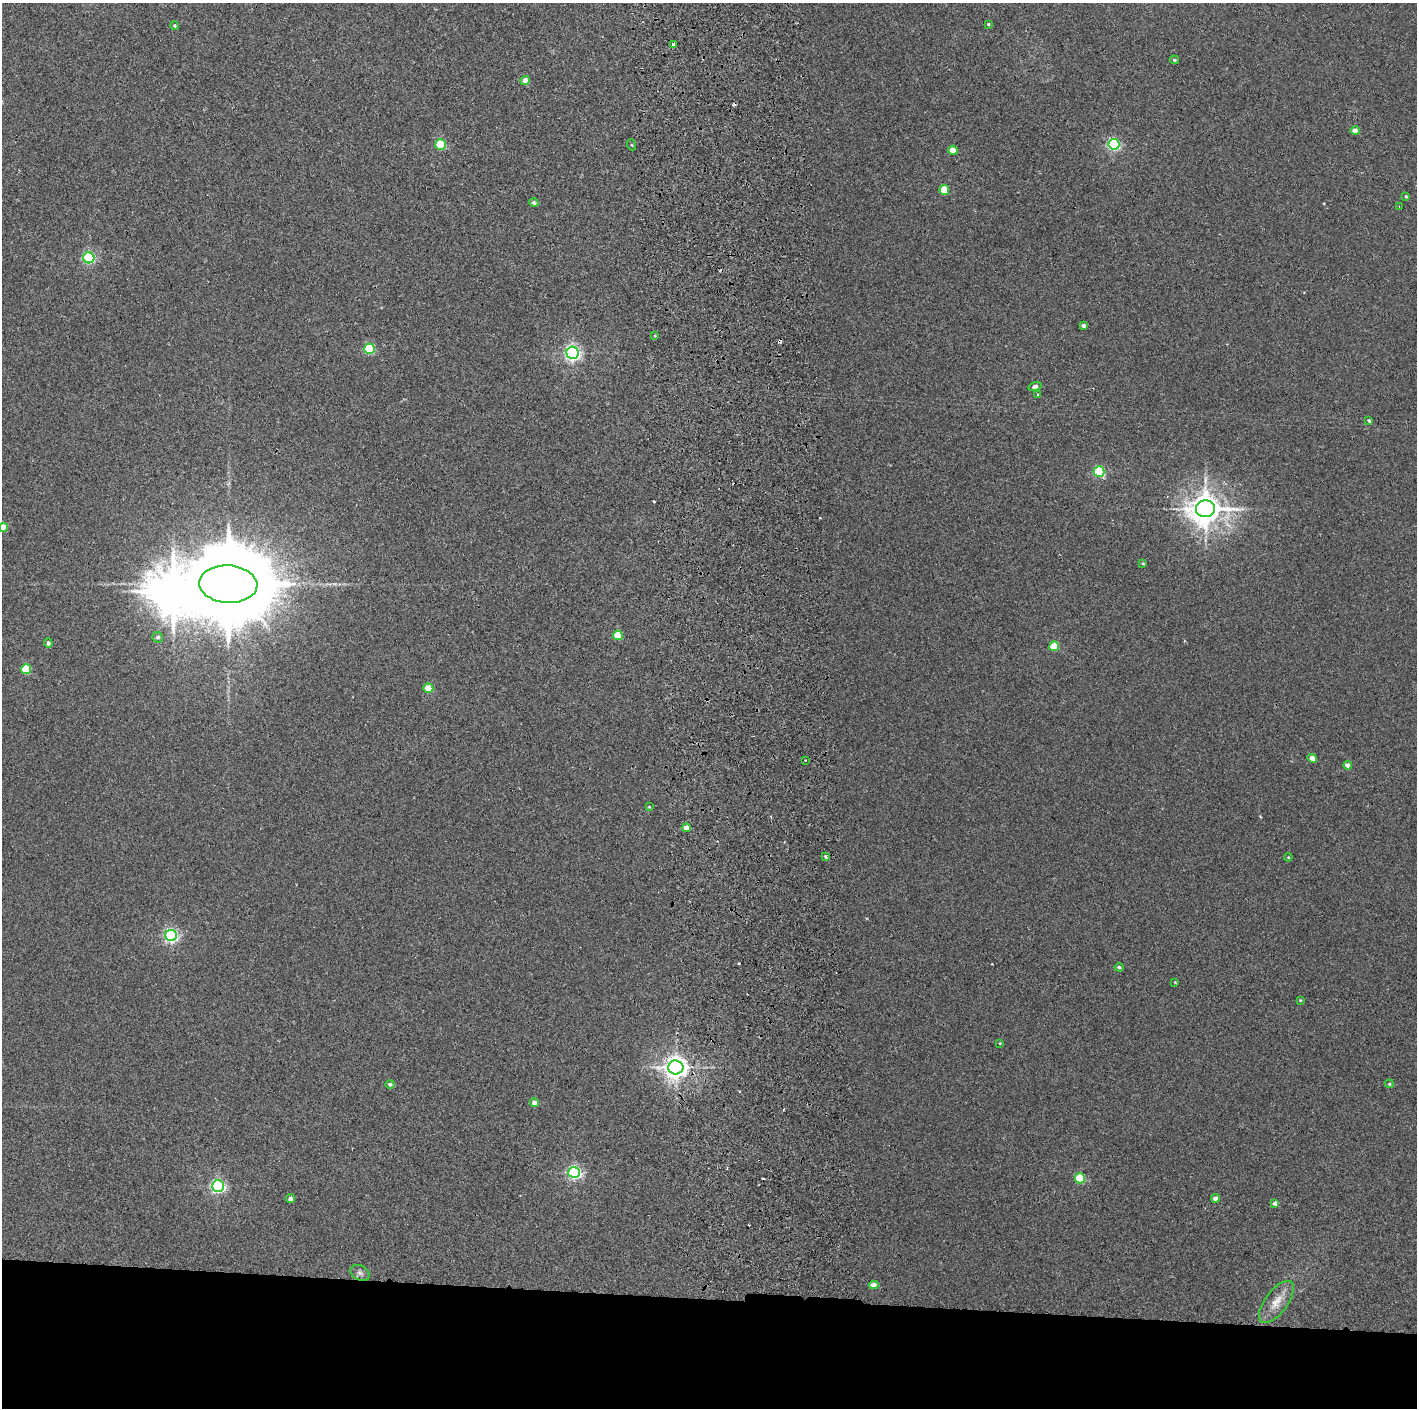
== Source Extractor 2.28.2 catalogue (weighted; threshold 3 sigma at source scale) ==
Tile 8 of 3 x 3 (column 2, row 3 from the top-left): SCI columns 1475-2889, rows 4-1409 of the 4361 x 4228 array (HDU 1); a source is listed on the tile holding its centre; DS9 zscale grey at full resolution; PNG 1419 x 1410 px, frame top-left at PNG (2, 3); each listed source drawn as its Kron ellipse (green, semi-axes under 4 px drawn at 4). Shown black and unused: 8% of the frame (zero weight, under 2 of 3 exposures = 3% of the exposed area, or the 3 px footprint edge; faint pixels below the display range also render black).
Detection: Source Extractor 2.28.2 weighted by HDU 2 'WHT'; one run over the whole footprint, this tile lists its part. Background 0.0355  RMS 0.0063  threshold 0.0283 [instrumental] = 3 sigma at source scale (4.5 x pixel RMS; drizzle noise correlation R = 1.50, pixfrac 1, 0.05/0.05 arcsec/px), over >= 5 px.
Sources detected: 66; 1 inside a brighter object's white glare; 7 cosmic-ray / hot-pixel residue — neither listed nor drawn; the other 58 listed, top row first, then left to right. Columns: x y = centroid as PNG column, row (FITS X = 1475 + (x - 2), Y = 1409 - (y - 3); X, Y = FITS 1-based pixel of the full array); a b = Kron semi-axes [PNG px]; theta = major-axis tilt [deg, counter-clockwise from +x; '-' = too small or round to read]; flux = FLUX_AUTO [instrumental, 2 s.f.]
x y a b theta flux
988 24 3 3 - 0.69
175 26 4 4 - 0.87
674 44 3 3 - 3.7
1174 60 5 4 - 0.84
525 81 5 4 - 6.4
1355 131 4 4 - 5.7
441 144 5 5 - 36
1114 144 6 5 - 97
632 145 5 3 - 0.57
953 150 5 4 - 11
944 190 5 5 - 22
1406 196 4 3 - 0.62
534 203 4 4 - 1.4
1399 206 3 3 - 0.46
89 258 5 5 - 81
1084 326 4 4 - 1.8
655 336 4 2 - 0.59
369 349 5 5 - 46
573 353 6 6 - 190
1035 387 6 4 16 2
1038 394 3 2 - 0.57
1369 421 4 3 - 1.2
1099 472 5 5 - 54
1205 509 9 8 - 1100
3 528 5 4 - 9.4
1143 563 4 3 - 0.67
228 584 29 18 -3 14000
618 635 5 5 - 20
158 637 5 5 - 1.7
48 643 5 4 - 1.4
1054 646 5 4 - 23
26 669 5 5 - 29
428 688 5 4 - 14
1312 758 5 4 - 5.6
805 760 2 2 - 0.52
1348 765 4 4 - 3.5
649 807 4 3 - 0.55
687 828 4 4 - 5.8
825 857 4 3 - 4.5
1288 857 4 4 - 0.6
171 936 6 5 - 130
1119 967 4 4 - 1.3
1175 982 3 3 - 0.48
1300 1000 4 3 - 0.53
1000 1043 3 2 - 0.41
676 1067 7 7 - 510
390 1084 4 4 - 1.4
1389 1084 4 4 - 0.77
534 1103 4 4 - 3.9
574 1173 6 5 - 120
1080 1178 5 5 - 36
218 1186 6 5 - 140
1216 1198 4 4 - 4.4
291 1199 4 4 - 2.8
1275 1203 4 4 - 2.8
360 1273 10 7 -27 2.3
874 1285 4 4 - 5.3
1276 1302 25 11 54 8.8
Overlapping masked pixels (flux is a lower limit): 1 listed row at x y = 674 44
Isophote crosses this tile's border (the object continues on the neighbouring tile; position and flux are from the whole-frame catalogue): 1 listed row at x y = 3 528